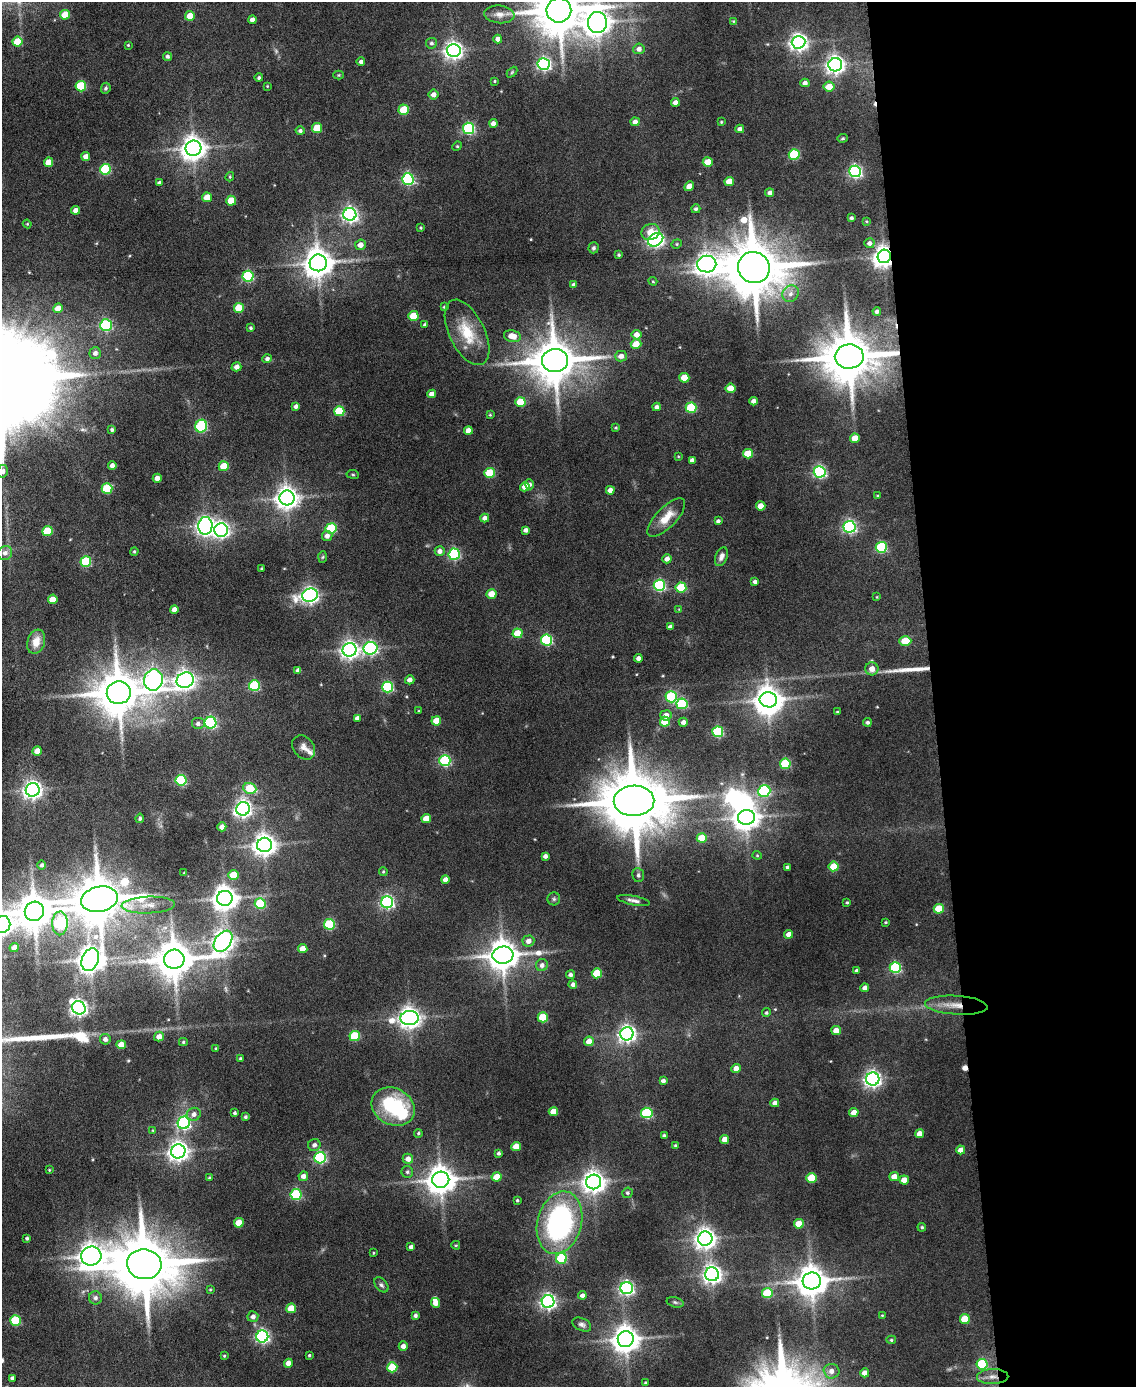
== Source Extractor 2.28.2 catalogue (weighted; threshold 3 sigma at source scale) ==
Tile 8 of 4 x 3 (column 4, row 2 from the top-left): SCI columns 3401-4534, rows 1618-3002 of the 4534 x 4512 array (HDU 1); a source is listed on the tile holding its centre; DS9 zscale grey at full resolution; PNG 1138 x 1389 px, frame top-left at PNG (2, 2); each listed source drawn as its Kron ellipse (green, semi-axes under 4 px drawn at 4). Shown black and unused: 18% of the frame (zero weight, under 4 of 8 exposures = <1% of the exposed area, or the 3 px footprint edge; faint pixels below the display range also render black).
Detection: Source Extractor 2.28.2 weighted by HDU 2 'WHT'; one run over the whole footprint, this tile lists its part. Background 0.0942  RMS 0.0056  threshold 0.0228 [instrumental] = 3 sigma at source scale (4.09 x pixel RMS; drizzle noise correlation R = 1.36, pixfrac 0.8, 0.05/0.05 arcsec/px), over >= 5 px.
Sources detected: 348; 2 too faint to see at this stretch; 4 inside a brighter object's white glare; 2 cosmic-ray / hot-pixel residue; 1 long thin detection or spike segment (spike, bleed or trail) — neither listed nor drawn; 2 inside a brighter listed object's ellipse — not listed separately; the other 337 listed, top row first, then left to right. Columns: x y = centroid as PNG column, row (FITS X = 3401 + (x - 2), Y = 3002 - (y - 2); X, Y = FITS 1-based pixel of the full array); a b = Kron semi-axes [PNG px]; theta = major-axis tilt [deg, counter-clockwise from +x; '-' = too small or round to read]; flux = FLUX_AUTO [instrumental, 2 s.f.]
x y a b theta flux
559 10 12 12 - 2600
499 14 15 9 -6 3.8
65 15 5 5 - 11
190 16 5 5 - 8.3
252 20 4 4 - 2.3
733 21 4 3 - 0.46
597 22 10 9 - 610
498 39 4 4 - 2.2
17 41 5 5 - 12
798 42 7 6 - 250
431 43 5 5 - 1.3
128 45 3 3 - 0.51
639 49 6 5 - 2.8
454 50 7 6 - 260
167 56 4 4 - 1.4
361 62 4 4 - 1.6
544 64 6 6 - 120
835 65 7 6 - 260
512 72 6 4 46 0.65
339 75 5 4 - 0.57
259 78 4 4 - 1.2
495 81 4 4 - 0.57
805 83 4 4 - 2.4
81 86 5 5 - 32
267 86 4 3 - 0.39
829 87 5 5 - 7.2
106 88 6 4 65 0.94
433 95 5 5 - 3
675 102 4 4 - 2.9
404 110 5 5 - 20
635 122 4 4 - 3.3
721 122 4 3 - 0.53
493 123 4 4 - 2.7
317 128 5 5 - 16
468 128 6 5 - 62
740 129 4 4 - 2.5
300 131 4 4 - 1.3
843 138 5 4 - 0.67
457 146 5 4 - 0.59
193 148 8 7 - 550
794 154 5 5 - 38
86 156 4 4 - 4.1
49 162 5 4 - 7.6
708 162 5 4 - 9.9
105 169 5 5 - 43
855 171 6 6 - 100
230 177 5 3 - 0.56
408 179 6 5 - 81
729 181 5 4 - 9.2
159 183 4 3 - 1.3
689 186 5 4 - 4.2
770 193 4 4 - 2.1
207 197 5 4 - 8.7
231 201 5 5 - 12
696 209 4 4 - 1.2
76 210 4 4 - 3.4
350 214 6 6 - 180
851 218 4 3 - 1.2
866 221 4 3 - 0.53
27 224 4 4 - 0.56
421 228 3 3 - 0.6
650 232 9 8 - 6.2
656 240 8 6 34 180
869 243 5 5 - 2
677 244 5 4 - 0.71
360 245 5 5 - 3.7
593 248 5 5 - 1.1
619 255 4 3 - 0.79
884 256 7 6 - 420
318 263 8 8 - 920
707 264 9 8 - 440
754 267 16 15 - 3900
248 276 5 5 - 55
653 281 4 4 - 0.58
574 285 4 3 - 1.5
791 294 9 7 44 2.9
444 307 4 4 - 0.67
58 308 5 4 - 5.3
239 308 5 5 - 17
877 311 4 4 - 1.8
413 316 5 5 - 13
425 324 4 4 - 1
106 325 6 6 - 58
251 328 4 3 - 0.86
467 332 35 18 -64 18
636 335 5 4 - 4.4
512 336 8 5 -13 7.2
636 344 5 4 - 8.4
95 353 6 6 - 2.5
621 356 6 5 - 2.8
849 356 14 12 6 3100
267 359 5 4 - 1.6
555 361 13 11 8 2400
236 367 5 4 - 2.9
684 378 5 5 - 13
731 388 5 4 - 8.6
431 394 4 4 - 3.7
754 401 4 4 - 2.9
520 402 5 5 - 19
296 406 4 4 - 1.8
657 407 4 4 - 1.9
691 408 5 5 - 32
339 411 5 5 - 29
490 415 4 3 - 0.56
201 426 6 5 - 58
616 428 4 3 - 0.6
112 430 4 3 - 1.1
468 431 4 4 - 5.5
855 438 5 4 - 9.9
748 454 5 4 - 17
678 456 3 3 - 0.44
692 460 4 4 - 2.1
112 465 4 4 - 2.4
224 466 5 5 - 14
3 471 6 5 - 1.6
820 472 6 5 - 97
490 473 5 5 - 24
353 474 6 3 -8 0.63
157 478 4 4 - 3.8
530 484 5 4 - 1.6
525 487 5 4 - 6.3
107 489 5 5 - 29
610 490 4 4 - 3.3
877 496 4 3 - 0.52
287 498 7 7 - 470
761 506 5 4 - 6.4
666 517 25 10 46 9.4
485 518 4 4 - 2.5
718 521 4 4 - 1.4
205 526 9 7 86 250
849 527 6 6 - 110
331 528 5 5 - 34
221 530 7 6 - 190
526 530 4 4 - 2
47 531 5 5 - 22
327 536 5 5 - 2.6
881 547 5 5 - 52
134 551 4 3 - 0.64
440 551 5 4 - 2.8
5 553 7 7 - 2.5
454 554 5 5 - 63
323 557 6 4 87 0.7
721 557 10 6 68 2.6
667 559 4 4 - 3.2
86 561 5 5 - 33
262 569 3 3 - 0.83
755 582 4 3 - 1.6
659 585 5 5 - 67
681 587 5 5 - 26
492 594 5 4 - 9.8
310 595 8 6 13 210
877 597 4 2 - 0.38
53 599 5 4 - 7.2
174 609 4 4 - 3.3
679 609 4 4 - 0.42
670 627 4 4 - 2.3
518 633 5 5 - 16
547 640 5 5 - 54
905 641 6 4 -1 14
36 642 12 8 72 7.1
370 648 7 6 - 110
350 650 7 7 - 250
638 658 4 4 - 2.4
872 669 6 6 - 5.3
298 670 4 4 - 2.3
153 680 10 9 - 230
185 680 9 7 25 310
410 680 5 4 - 3.3
254 686 5 5 - 39
388 687 5 5 - 57
119 693 12 11 - 2300
671 697 5 5 - 51
768 700 9 7 -10 770
682 704 6 5 - 43
419 711 3 2 - 0.45
837 712 4 3 - 0.5
666 715 6 5 - 3.8
357 718 4 4 - 2
436 721 5 5 - 9.2
665 722 5 5 - 19
683 722 4 4 - 2.4
867 722 4 4 - 1.3
210 723 6 6 - 69
198 724 7 6 - 1.9
718 732 5 5 - 44
304 747 13 10 -53 3.3
37 751 4 4 - 6.3
445 761 5 5 - 58
785 764 5 5 - 35
181 780 5 5 - 47
250 788 7 5 -20 18
33 790 7 6 - 260
764 791 6 5 - 60
634 801 20 15 2 5200
243 809 7 6 - 220
746 817 8 7 - 600
140 818 5 4 - 0.91
426 819 5 4 - 7.5
222 827 4 4 - 3.6
702 838 5 5 - 14
264 845 7 7 - 460
757 855 4 4 - 0.61
545 856 4 4 - 2
42 865 4 4 - 1.2
834 866 5 5 - 15
787 867 3 3 - 1.2
383 872 4 4 - 0.65
184 873 3 3 - 0.5
233 875 5 5 - 13
638 875 7 6 - 1.3
445 879 4 4 - 3.1
225 898 7 7 - 590
99 899 18 12 11 2800
554 899 6 6 - 1.1
634 900 17 4 -11 2.3
387 902 6 6 - 110
847 902 4 3 - 0.68
260 903 5 5 - 37
148 905 27 8 2 6.8
939 909 5 5 - 16
34 911 10 9 - 1400
886 922 4 3 - 0.6
60 923 12 7 89 54
2 924 8 8 - 410
329 924 5 5 - 39
789 934 4 4 - 4.5
223 941 12 8 54 380
528 941 6 5 - 3.2
14 948 4 4 - 4
303 949 4 4 - 6.1
503 955 10 8 5 1000
174 959 10 9 - 1500
90 960 12 8 68 650
542 965 6 6 - 2.1
895 968 5 5 - 57
857 971 4 4 - 1.6
597 973 5 5 - 17
570 975 4 4 - 1.6
573 984 4 4 - 1.9
865 988 4 4 - 2.5
956 1005 31 9 -4 10
79 1008 7 6 - 200
766 1013 4 4 - 0.88
543 1017 5 5 - 19
410 1018 9 7 8 420
836 1030 5 4 - 5.3
627 1034 7 6 - 220
355 1036 5 5 - 28
159 1037 5 4 - 3.8
105 1039 5 5 - 2
589 1041 5 4 - 6.3
183 1042 4 4 - 0.76
121 1045 5 4 - 6.3
216 1048 3 3 - 0.67
240 1058 3 3 - 0.78
736 1068 4 4 - 3.8
873 1079 6 6 - 220
663 1081 4 4 - 1.7
775 1103 4 4 - 3.4
393 1107 22 18 -29 42
553 1112 4 4 - 6.7
854 1112 4 4 - 5.3
235 1113 3 3 - 1
647 1113 6 5 - 48
194 1114 7 6 - 2.5
245 1117 4 4 - 1.1
184 1123 6 6 - 98
153 1130 4 3 - 0.55
418 1133 4 3 - 0.74
919 1134 4 4 - 4.8
664 1136 4 3 - 1.2
725 1139 4 4 - 5.6
314 1145 6 6 - 2
675 1145 4 4 - 0.72
516 1147 4 4 - 8.5
961 1150 4 4 - 4.8
178 1151 7 7 - 350
499 1153 4 4 - 1.2
320 1158 6 5 - 68
408 1159 5 5 - 3.7
49 1170 3 3 - 0.47
407 1172 6 5 - 1.1
303 1176 5 4 - 3
497 1177 5 4 - 8.6
894 1177 5 4 - 5.8
209 1178 4 3 - 0.66
812 1178 5 5 - 21
441 1180 8 8 - 860
904 1180 5 4 - 5.7
594 1182 7 7 - 430
627 1193 5 5 - 1
296 1195 5 5 - 49
517 1200 3 3 - 0.73
239 1223 5 5 - 10
560 1223 32 22 75 110
799 1224 5 5 - 11
922 1227 4 4 - 0.82
27 1238 4 3 - 0.98
705 1239 7 7 - 390
456 1245 4 3 - 0.55
411 1247 4 4 - 2
373 1253 3 2 - 0.46
91 1256 10 9 - 630
561 1258 5 5 - 30
144 1264 17 15 -8 4700
712 1274 7 7 - 280
812 1281 9 8 - 1000
381 1285 8 5 -50 1.4
627 1288 6 6 - 130
210 1290 4 4 - 0.54
767 1293 5 5 - 25
582 1295 4 4 - 2.2
95 1298 6 6 - 1.8
548 1302 6 6 - 180
675 1302 9 5 -14 1.1
436 1303 5 4 - 4.6
291 1308 5 5 - 12
415 1315 4 4 - 1.4
882 1315 3 3 - 0.42
253 1317 5 5 - 2.6
965 1319 5 5 - 16
15 1320 5 5 - 31
582 1325 10 6 -26 1.8
262 1336 6 6 - 120
626 1339 8 8 - 710
891 1340 5 4 - 0.7
403 1346 4 4 - 2.7
309 1355 3 3 - 0.78
224 1356 3 3 - 0.57
288 1363 4 4 - 4
982 1364 5 5 - 40
392 1367 5 5 - 24
832 1371 8 7 - 3.3
865 1373 4 4 - 4.3
993 1377 16 7 1 4.1
12 1378 3 3 - 0.96
646 1383 3 3 - 0.97
Overlapping masked pixels (flux is a lower limit): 5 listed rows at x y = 884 256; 849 356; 250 788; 956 1005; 993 1377
Isophote crosses this tile's border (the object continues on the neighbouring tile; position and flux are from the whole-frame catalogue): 4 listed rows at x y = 559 10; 597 22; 3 471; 2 924